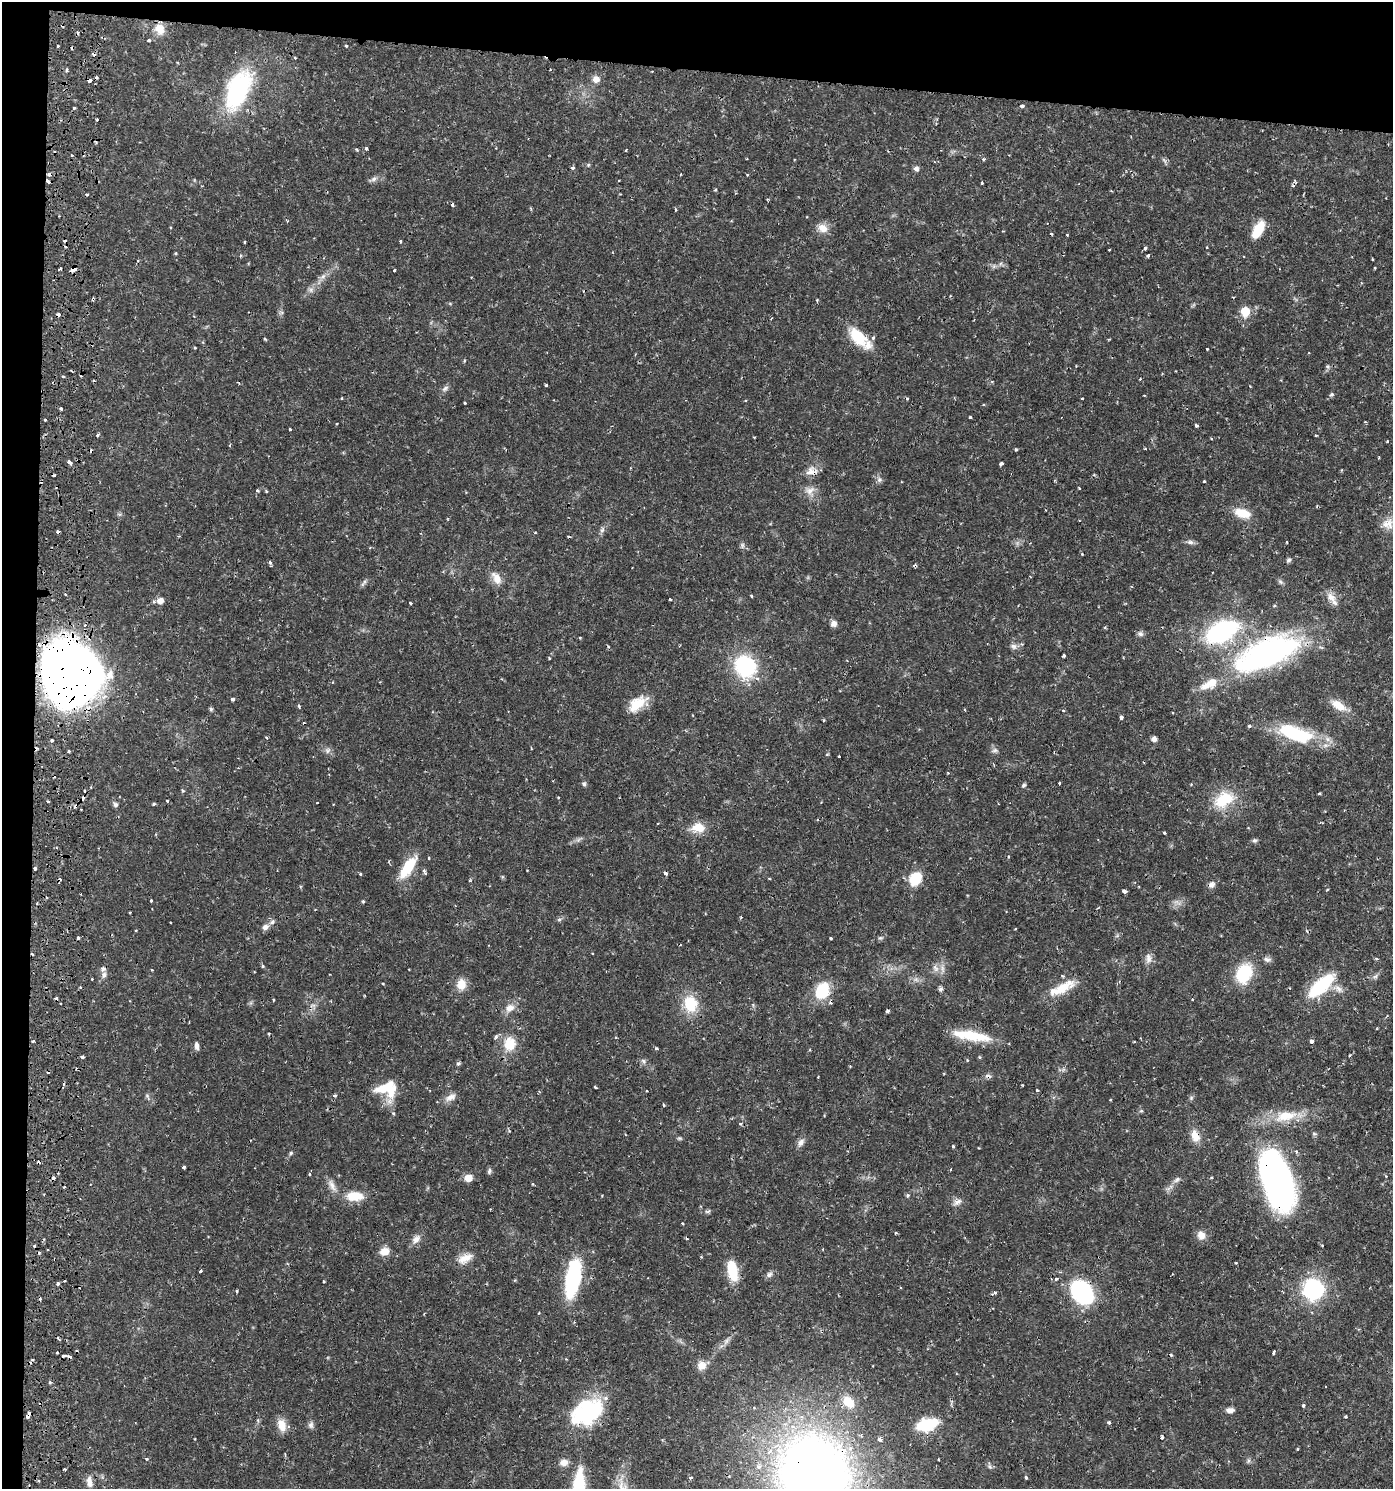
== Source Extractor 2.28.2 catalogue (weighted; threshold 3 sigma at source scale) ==
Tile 1 of 3 x 3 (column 1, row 1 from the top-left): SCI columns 269-1659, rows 2983-4469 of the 4602 x 4479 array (HDU 1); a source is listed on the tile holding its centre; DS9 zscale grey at full resolution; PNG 1395 x 1491 px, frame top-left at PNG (2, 2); no overlay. Shown black and unused: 7% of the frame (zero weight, under 2 of 3 exposures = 3% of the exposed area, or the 3 px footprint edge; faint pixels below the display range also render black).
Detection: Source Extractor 2.28.2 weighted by HDU 2 'WHT'; one run over the whole footprint, this tile lists its part. Background 0.0304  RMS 0.002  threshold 0.00895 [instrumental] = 3 sigma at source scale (4.5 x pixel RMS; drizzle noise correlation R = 1.50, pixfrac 1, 0.05/0.05 arcsec/px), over >= 5 px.
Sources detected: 305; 2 inside a brighter object's white glare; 45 cosmic-ray / hot-pixel residue — not listed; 7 inside a brighter listed object's ellipse — not listed separately; the other 251 listed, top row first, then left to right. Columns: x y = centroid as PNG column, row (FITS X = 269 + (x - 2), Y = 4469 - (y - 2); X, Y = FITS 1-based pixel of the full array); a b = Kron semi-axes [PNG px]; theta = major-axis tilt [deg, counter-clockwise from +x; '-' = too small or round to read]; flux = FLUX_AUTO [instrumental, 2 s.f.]
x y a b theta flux
159 29 13 11 -58 2.3
149 40 3 3 - 0.42
346 45 4 3 - 0.24
295 57 3 3 - 0.22
67 70 5 3 - 0.26
596 79 8 8 - 1.4
90 80 4 3 - 0.9
238 90 43 21 68 22
1022 106 4 4 - 0.65
74 108 3 3 - 0.47
97 120 3 2 - 0.29
366 148 3 3 - 0.39
357 150 5 3 - 0.22
72 155 3 2 - 0.23
983 159 4 3 - 0.3
573 168 4 4 - 0.48
916 169 7 6 - 0.61
374 179 9 6 28 0.63
48 181 3 3 - 1.5
1295 181 6 4 88 0.27
982 183 3 3 - 0.24
715 190 4 3 - 0.3
675 209 4 3 - 0.19
823 228 13 10 -31 1.9
1258 229 22 11 60 4
1067 235 3 3 - 0.24
245 242 4 3 - 0.19
400 242 3 3 - 0.47
1145 248 3 3 - 0.41
1109 250 3 2 - 0.17
1148 256 3 3 - 0.47
74 268 5 4 - 2.1
1375 268 4 2 - 0.18
60 269 3 2 - 0.28
395 270 3 3 - 0.39
323 276 8 6 44 0.68
311 290 7 4 -90 0.51
817 300 3 3 - 0.27
1245 311 6 6 - 6.3
858 337 27 15 -44 6.1
265 339 4 3 - 0.23
195 348 3 3 - 0.2
1207 349 3 2 - 0.18
1309 353 3 2 - 0.12
1328 367 6 4 -71 0.33
63 376 3 3 - 0.27
546 385 3 3 - 0.21
445 388 10 6 38 0.62
1331 394 6 5 - 0.32
1144 395 2 2 - 0.14
342 398 3 3 - 0.19
1082 398 3 2 - 0.15
464 403 3 2 - 0.22
61 408 3 3 - 0.59
970 417 3 3 - 0.21
45 420 3 3 - 0.27
336 424 3 2 - 0.17
1196 425 3 3 - 0.45
290 429 3 3 - 0.64
97 435 4 4 - 0.27
1316 435 3 2 - 0.23
1387 441 3 3 - 0.18
1145 448 4 3 - 0.17
1016 450 5 3 - 0.23
69 462 6 3 -59 0.62
1001 464 4 3 - 1.9
809 472 20 10 55 2.1
879 479 7 6 - 0.52
1204 481 3 3 - 0.32
257 491 4 4 - 0.29
810 491 14 7 34 1.3
1242 513 20 11 -16 3.4
1387 524 16 13 -28 2
602 530 8 5 45 0.5
1190 542 9 6 -9 0.6
1287 542 3 2 - 0.2
742 545 8 6 -79 0.46
1289 560 7 5 40 0.39
270 563 4 4 - 0.57
496 578 18 9 -57 2
65 594 3 3 - 0.15
751 596 3 3 - 0.19
1331 597 15 11 -36 1.8
670 599 3 2 - 0.22
160 601 6 6 - 1.4
410 603 3 3 - 0.36
834 623 8 7 - 0.85
1222 631 22 13 27 35
1140 634 8 7 - 0.59
580 638 3 3 - 0.18
1013 646 8 7 - 0.69
1268 653 72 29 22 51
1064 656 3 3 - 0.4
549 658 3 2 - 0.17
745 666 23 20 -44 16
71 674 44 34 78 200
1205 686 12 8 18 1.6
232 699 5 4 - 0.34
637 704 24 13 40 4.2
1338 705 23 10 -31 2.7
299 706 5 3 - 0.25
211 709 5 5 - 0.32
1063 710 4 2 - 0.15
1121 718 4 3 - 0.65
1249 726 5 3 - 0.31
1295 733 46 18 -18 13
266 737 3 3 - 0.38
1154 739 6 5 - 0.79
52 740 3 3 - 0.46
994 750 8 6 20 0.51
69 751 3 2 - 0.31
328 751 7 5 60 0.5
839 757 3 2 - 0.33
1059 783 3 3 - 0.37
584 784 6 5 - 0.37
1024 785 6 5 - 0.34
91 787 3 2 - 0.2
1319 793 3 3 - 0.23
1224 799 24 15 30 7.1
48 801 3 3 - 0.29
167 801 3 3 - 0.38
317 803 3 2 - 0.16
154 804 4 4 - 0.21
115 805 6 6 - 0.5
698 828 15 11 -8 3.1
1164 832 4 3 - 0.2
1255 840 6 6 - 0.39
429 858 3 3 - 0.2
408 867 25 9 55 6.8
35 868 4 3 - 0.56
424 871 8 3 -64 0.42
360 874 3 3 - 0.31
915 879 11 9 54 6.8
1211 884 9 7 40 0.84
1124 891 4 4 - 0.93
151 900 3 3 - 0.34
363 901 4 3 - 0.21
130 912 3 2 - 0.17
559 920 6 4 1 0.33
265 927 10 7 26 0.89
136 930 3 2 - 0.21
78 938 3 3 - 0.37
880 938 6 5 - 0.32
831 939 3 3 - 0.33
593 953 2 2 - 0.18
1148 958 15 8 -88 1.1
1267 959 10 7 -10 0.68
263 966 5 4 - 0.24
936 968 11 6 -56 0.95
409 969 3 2 - 0.14
152 970 3 2 - 0.17
1244 973 14 11 69 12
104 975 8 7 - 0.69
461 984 14 12 80 2.3
1321 985 33 13 42 11
80 987 4 3 - 0.16
1062 988 38 11 27 4.8
941 989 6 6 - 0.42
1338 989 12 7 -40 1.1
822 991 22 16 64 6.8
274 999 3 3 - 0.25
1192 999 3 2 - 0.18
690 1004 19 16 -81 5.9
510 1008 14 9 32 1.6
887 1011 4 3 - 0.77
269 1034 4 3 - 0.24
974 1036 43 12 -9 6.9
496 1037 5 4 - 0.49
33 1041 3 3 - 0.29
1311 1041 3 3 - 1.4
1134 1042 3 2 - 0.14
510 1044 17 15 79 4.2
197 1046 9 5 -82 0.7
657 1049 4 3 - 0.36
1350 1055 4 2 - 0.18
82 1057 4 4 - 0.31
643 1061 7 5 -47 0.45
458 1063 6 5 - 0.33
595 1087 3 2 - 0.27
384 1088 31 11 19 4.2
1037 1090 3 3 - 0.28
646 1091 3 2 - 0.17
334 1095 3 3 - 0.58
147 1096 8 4 -55 0.38
450 1097 16 8 29 1.3
1191 1098 6 5 - 0.34
664 1105 4 2 - 0.17
393 1113 4 3 - 0.24
1286 1116 31 14 10 5.6
1195 1136 16 10 -72 2.3
801 1142 12 8 57 0.88
953 1146 3 3 - 0.32
291 1153 6 4 48 0.29
184 1167 3 3 - 0.5
951 1169 3 2 - 0.15
489 1171 8 5 80 0.41
309 1174 5 3 - 0.2
468 1178 8 7 - 1.9
1276 1178 58 26 -72 73
1177 1180 11 5 45 0.65
533 1184 3 3 - 0.19
332 1185 21 7 -65 1.4
908 1195 5 4 - 0.38
354 1196 21 11 0 3.9
957 1202 12 7 31 0.9
708 1211 9 5 13 0.41
682 1223 4 2 - 0.14
896 1233 3 3 - 0.23
1201 1235 10 9 - 1.6
416 1239 13 8 50 1.2
384 1251 11 9 20 1.9
465 1258 20 11 29 2.2
1236 1263 4 2 - 0.14
201 1271 3 3 - 0.42
732 1271 23 10 -79 6
769 1274 9 7 30 0.66
573 1278 25 9 80 30
1056 1279 4 4 - 0.29
324 1281 3 2 - 0.2
58 1284 4 4 - 0.4
1313 1289 15 15 - 23
236 1291 3 3 - 0.59
1082 1292 19 14 -52 27
995 1293 5 4 - 0.4
726 1341 7 5 89 0.47
1274 1352 4 3 - 0.32
702 1365 12 11 - 1.6
848 1402 17 12 -46 3.5
1303 1405 3 3 - 0.4
1230 1410 9 6 2 0.97
591 1413 34 30 34 16
27 1417 4 3 - 0.94
1346 1417 3 3 - 0.27
1109 1423 4 4 - 0.26
282 1425 15 9 -72 2.4
311 1425 8 7 - 0.63
927 1425 18 11 15 9.8
1162 1437 3 3 - 0.62
879 1439 6 5 - 0.52
1297 1449 3 2 - 0.21
146 1458 4 4 - 0.39
1248 1461 6 4 72 0.33
564 1462 10 8 8 1.4
990 1467 7 4 -19 0.38
65 1469 3 2 - 0.27
815 1473 63 57 -58 190
691 1477 5 4 - 0.38
1026 1477 4 3 - 0.24
89 1482 15 7 -83 1.3
578 1486 38 11 85 11
622 1487 16 14 -47 2.7
Overlapping masked pixels (flux is a lower limit): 16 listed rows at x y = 90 80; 48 181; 74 268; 809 472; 1222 631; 1268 653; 71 674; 35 868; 1321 985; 822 991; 1195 1136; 1276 1178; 1082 1292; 591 1413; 27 1417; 815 1473
Isophote crosses this tile's border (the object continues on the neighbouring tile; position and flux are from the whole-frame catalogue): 3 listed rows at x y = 815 1473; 578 1486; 622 1487